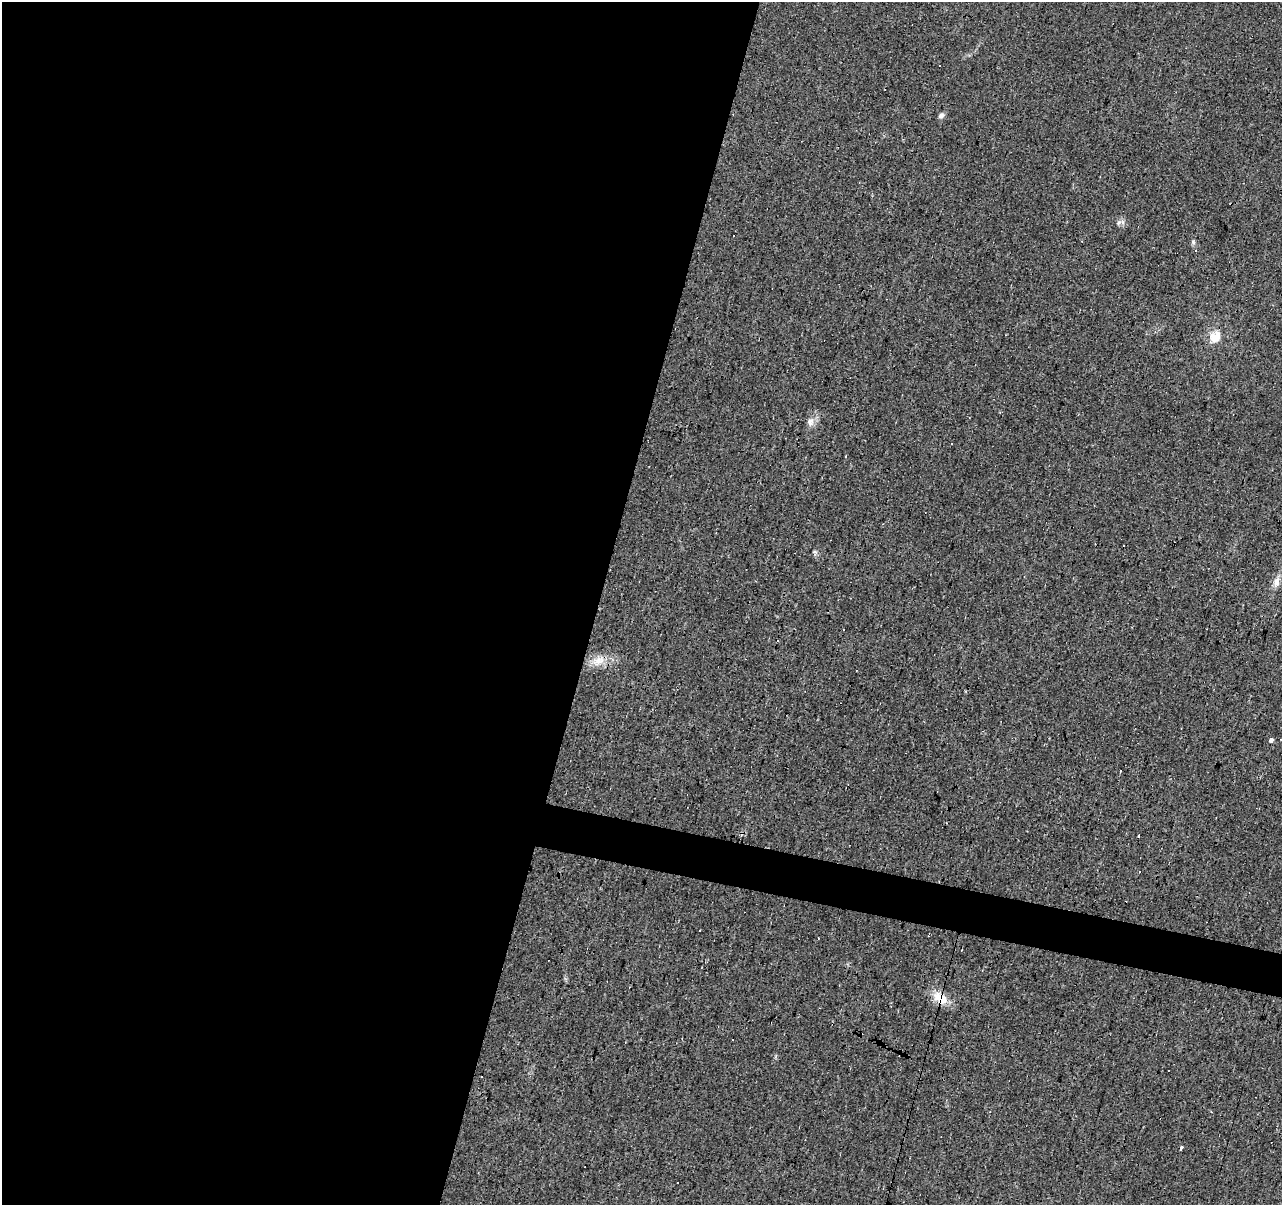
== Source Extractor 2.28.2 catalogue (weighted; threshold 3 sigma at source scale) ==
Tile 5 of 4 x 4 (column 1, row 2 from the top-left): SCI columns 5-1284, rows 2685-3887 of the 5124 x 5307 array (HDU 1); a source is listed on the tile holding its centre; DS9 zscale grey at full resolution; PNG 1284 x 1207 px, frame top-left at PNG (2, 2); no overlay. Shown black and unused: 49% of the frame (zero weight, under 2 of 3 exposures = <1% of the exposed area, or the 3 px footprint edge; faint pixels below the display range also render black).
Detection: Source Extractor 2.28.2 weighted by HDU 2 'WHT'; one run over the whole footprint, this tile lists its part. Background 0.0329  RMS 0.0062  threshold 0.0278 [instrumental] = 3 sigma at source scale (4.5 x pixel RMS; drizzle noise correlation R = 1.50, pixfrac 1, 0.0396/0.0396 arcsec/px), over >= 5 px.
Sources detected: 24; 7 cosmic-ray / hot-pixel residue — not listed; the other 17 listed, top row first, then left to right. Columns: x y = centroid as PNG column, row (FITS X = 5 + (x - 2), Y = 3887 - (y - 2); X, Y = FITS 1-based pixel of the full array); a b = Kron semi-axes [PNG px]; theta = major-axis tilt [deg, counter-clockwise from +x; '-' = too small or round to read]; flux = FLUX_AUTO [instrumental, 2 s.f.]
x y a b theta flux
941 116 8 6 25 1.7
1118 223 9 5 45 1.8
734 236 3 3 - 2.4
1195 250 3 3 - 1.2
1215 337 16 13 43 7.8
810 422 11 9 80 3.5
1276 582 12 8 81 4.1
598 661 20 11 27 8.1
1271 740 4 3 - 13
1121 770 3 3 - 1.6
1138 836 3 3 - 2.1
1139 871 3 2 - 0.87
700 930 3 2 - 0.96
940 997 23 12 -33 10
732 1039 3 3 - 1.2
1212 1112 3 3 - 0.5
1181 1148 3 3 - 4.8
Overlapping masked pixels (flux is a lower limit): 1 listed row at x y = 940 997
Unlisted compact peaks at least as high as the median listed source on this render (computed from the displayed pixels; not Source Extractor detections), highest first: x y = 815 552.